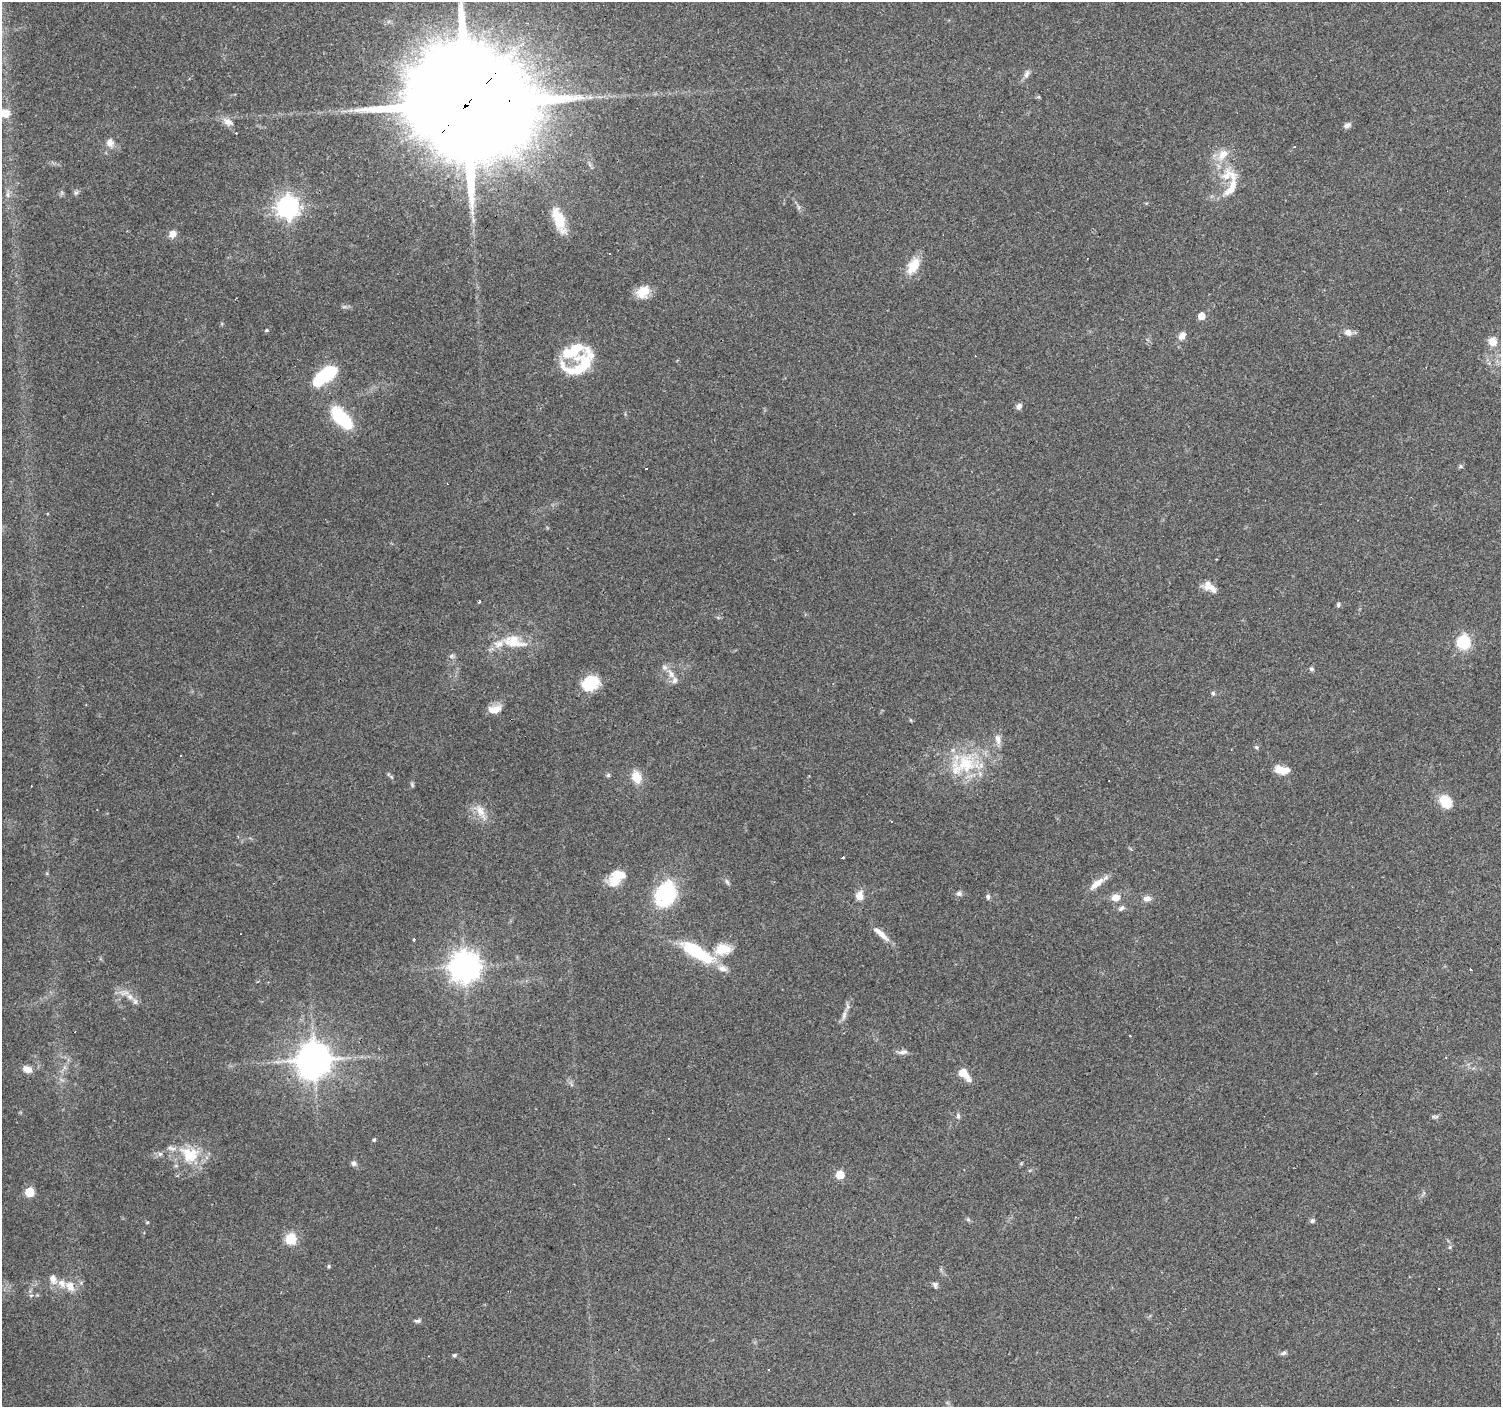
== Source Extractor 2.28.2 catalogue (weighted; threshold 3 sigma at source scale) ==
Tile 10 of 4 x 4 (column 2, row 3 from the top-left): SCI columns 1500-2998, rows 1573-2977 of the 6000 x 6021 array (HDU 1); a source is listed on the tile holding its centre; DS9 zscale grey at full resolution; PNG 1503 x 1409 px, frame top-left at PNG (2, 2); no overlay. Shown black and unused: <1% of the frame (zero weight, under 3 of 4 exposures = <1% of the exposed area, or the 3 px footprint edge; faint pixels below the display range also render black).
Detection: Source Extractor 2.28.2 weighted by HDU 2 'WHT'; one run over the whole footprint, this tile lists its part. Background 0.0861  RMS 0.0052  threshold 0.0234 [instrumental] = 3 sigma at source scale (4.5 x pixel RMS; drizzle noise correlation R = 1.50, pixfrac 1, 0.0396/0.0396 arcsec/px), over >= 5 px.
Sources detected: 119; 2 inside a brighter object's white glare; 8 cosmic-ray / hot-pixel residue — not listed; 14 inside a brighter listed object's ellipse — not listed separately; the other 95 listed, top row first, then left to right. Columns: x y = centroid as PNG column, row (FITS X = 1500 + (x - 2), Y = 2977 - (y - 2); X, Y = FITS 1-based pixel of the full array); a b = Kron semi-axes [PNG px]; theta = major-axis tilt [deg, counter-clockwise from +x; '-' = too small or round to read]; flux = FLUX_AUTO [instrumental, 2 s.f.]
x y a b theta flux
1027 74 12 7 64 2.3
1038 97 5 4 - 0.62
467 104 44 27 45 26000
5 113 12 9 5 6.6
228 122 15 9 -33 4.1
1347 125 9 6 25 1.9
110 143 11 10 - 3.7
1294 147 3 3 - 2.8
1223 155 19 12 48 8.1
1229 175 26 18 -4 13
76 193 8 5 62 1.1
8 195 9 6 -73 1.9
288 207 8 8 - 340
799 207 7 4 -88 1
559 220 32 12 -70 15
172 234 7 7 - 4.6
913 266 23 12 60 10
643 292 16 13 36 9.5
1201 316 5 5 - 7
266 330 5 4 - 0.74
1348 332 9 7 -22 3.2
1182 336 10 7 58 3.3
1492 341 11 10 - 5.3
575 349 46 15 47 19
578 369 37 13 9 15
327 374 16 12 42 32
1019 406 7 6 - 2
341 417 22 11 -47 36
1460 466 6 5 - 0.9
646 468 3 3 - 7.5
1212 588 19 9 -26 5.4
479 602 3 3 - 0.67
1338 605 7 4 90 0.99
514 641 33 15 -13 16
1463 642 6 6 - 81
452 656 7 6 - 1.3
1312 669 5 5 - 1.2
671 674 14 7 -50 4.1
590 683 19 15 25 17
1213 693 5 5 - 0.95
494 709 15 9 15 6.4
1256 747 5 5 - 1.1
963 764 43 30 28 36
1281 770 19 10 -9 6.5
608 775 5 5 - 0.87
636 777 12 9 -66 9
412 784 7 5 -71 0.88
1446 801 14 11 -51 13
480 811 21 11 -63 6.6
842 857 3 3 - 1.7
616 878 21 13 45 12
727 882 9 5 -64 1.3
1096 884 23 8 39 6.1
959 893 8 6 -2 1.5
666 894 24 18 64 46
859 896 11 9 80 4.9
988 897 7 6 - 1.3
1116 897 10 8 13 4.9
1146 898 8 7 - 2.8
1121 908 9 6 35 1.7
881 934 27 6 -41 5.3
414 939 3 3 - 4.6
723 949 21 14 10 11
696 952 37 11 -31 38
465 966 10 9 - 780
1471 969 3 2 - 0.83
130 997 11 7 -32 3.7
844 1015 16 6 79 3.1
1130 1035 3 2 - 0.49
902 1052 14 6 7 2.3
1446 1057 3 2 - 0.39
314 1060 10 10 - 1300
27 1069 10 7 -21 4.7
964 1074 16 8 -45 8.3
958 1116 8 5 -82 1.2
1434 1117 10 4 0 1.1
374 1140 5 4 - 0.72
160 1154 6 6 - 1.2
190 1154 27 21 -21 20
354 1163 7 6 - 1.6
840 1175 5 5 - 16
29 1192 5 5 - 25
968 1219 6 4 -2 0.84
1312 1221 6 5 - 1.3
147 1222 5 3 - 0.5
290 1239 6 6 - 41
1450 1247 6 4 71 0.75
329 1266 5 4 - 0.71
53 1279 10 7 -63 4.2
935 1285 7 7 - 1.5
70 1286 16 10 -54 5.9
31 1295 6 4 18 0.76
418 1321 9 5 5 1.3
1283 1353 8 5 25 1.3
454 1355 6 4 21 0.78
Overlapping masked pixels (flux is a lower limit): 2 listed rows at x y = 467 104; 314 1060
Isophote crosses this tile's border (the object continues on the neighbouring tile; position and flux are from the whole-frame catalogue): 2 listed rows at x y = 467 104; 5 113